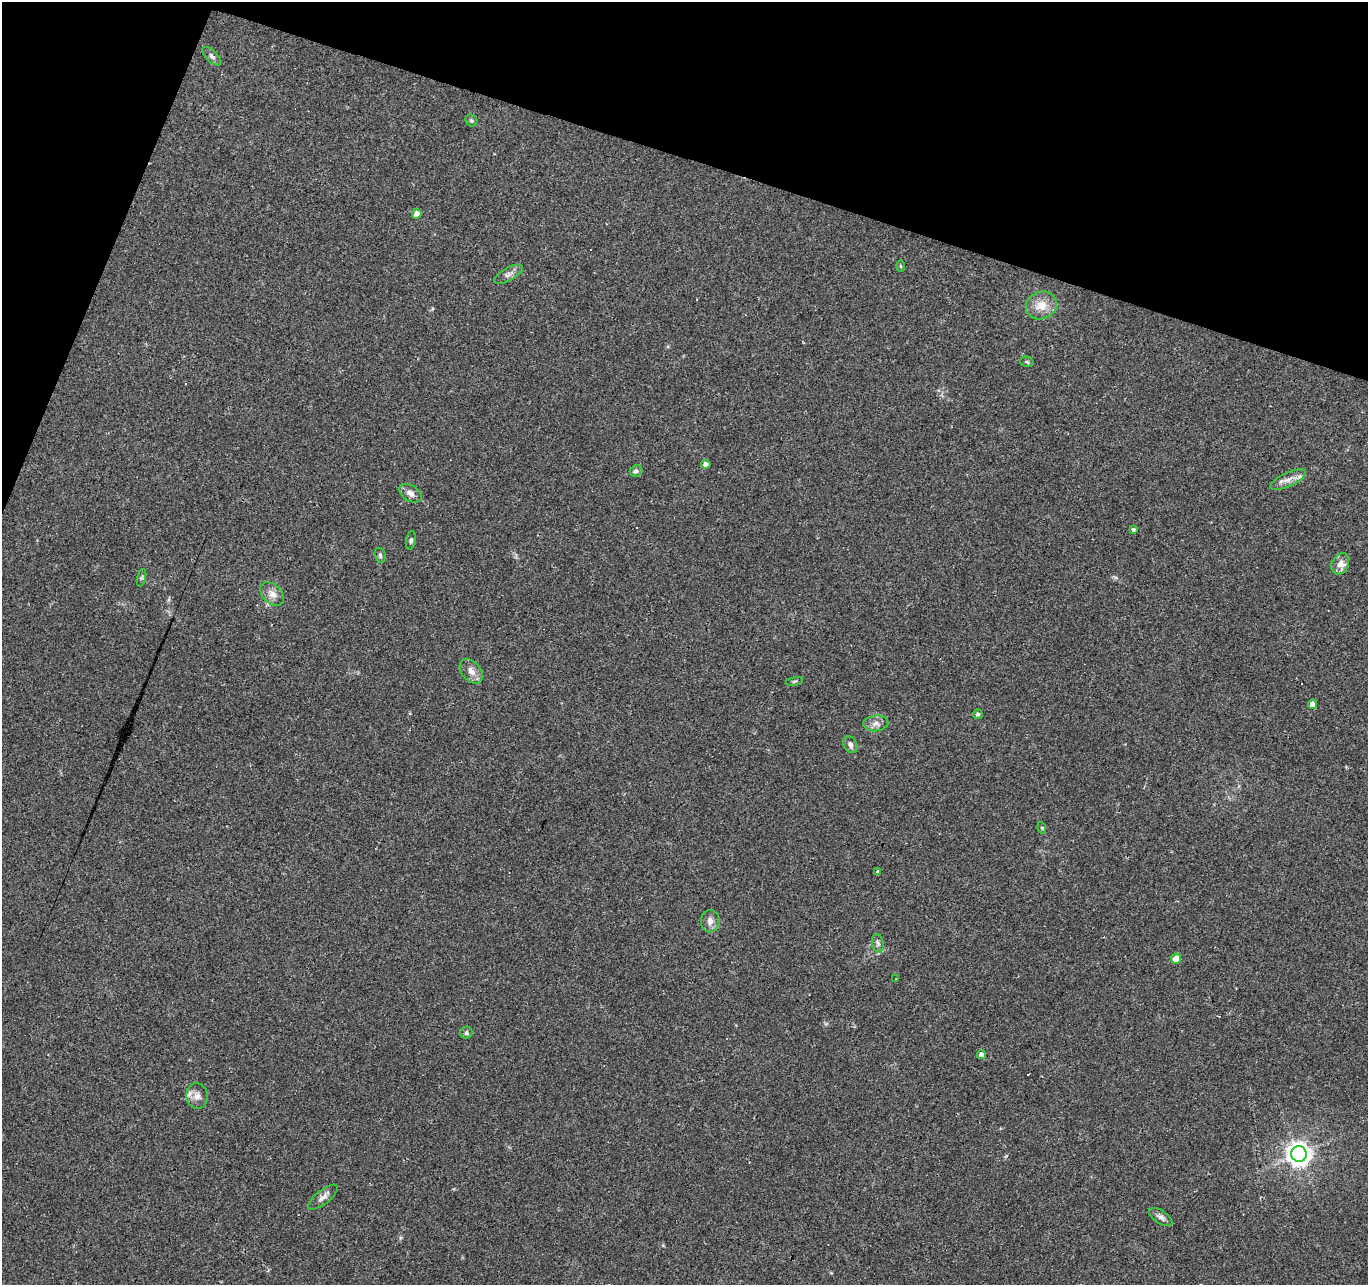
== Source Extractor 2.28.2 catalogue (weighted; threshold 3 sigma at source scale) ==
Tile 2 of 4 x 4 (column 2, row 1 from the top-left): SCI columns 1367-2732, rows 4057-5339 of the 5469 x 5613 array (HDU 1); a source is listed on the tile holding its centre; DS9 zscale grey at full resolution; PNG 1370 x 1287 px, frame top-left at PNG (2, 2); each listed source drawn as its Kron ellipse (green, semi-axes under 4 px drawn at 4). Shown black and unused: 16% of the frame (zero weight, under 2 of 3 exposures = <1% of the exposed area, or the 3 px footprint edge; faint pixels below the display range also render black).
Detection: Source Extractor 2.28.2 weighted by HDU 2 'WHT'; one run over the whole footprint, this tile lists its part. Background 0.0249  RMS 0.0036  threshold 0.0161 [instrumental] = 3 sigma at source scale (4.5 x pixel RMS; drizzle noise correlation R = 1.50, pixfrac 1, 0.0396/0.0396 arcsec/px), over >= 5 px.
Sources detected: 48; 10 cosmic-ray / hot-pixel residue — neither listed nor drawn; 3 inside a brighter listed object's ellipse — not listed separately; the other 35 listed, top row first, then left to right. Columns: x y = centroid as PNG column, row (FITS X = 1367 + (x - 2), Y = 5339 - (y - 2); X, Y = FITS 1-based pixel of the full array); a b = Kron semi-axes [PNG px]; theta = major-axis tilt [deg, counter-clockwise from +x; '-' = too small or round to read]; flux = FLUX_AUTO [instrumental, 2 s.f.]
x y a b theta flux
212 56 12 5 -45 1.2
471 120 6 5 - 0.57
417 214 5 4 - 2.2
901 266 6 4 -88 0.41
508 274 16 6 30 1.7
1041 305 16 13 22 5.5
1027 362 7 5 -14 0.55
706 464 5 4 - 1.7
636 471 6 5 - 0.88
1288 480 19 7 25 2.7
410 493 12 8 -33 1.9
1133 529 4 3 - 1.2
411 540 9 5 80 0.78
380 555 7 5 -73 0.69
1340 564 11 8 64 2.4
142 578 9 3 77 0.57
272 594 14 9 -45 2.8
471 671 14 9 -51 2.6
794 681 8 3 13 0.49
1312 704 5 4 - 2.3
978 714 5 5 - 0.79
876 723 12 8 5 2
850 745 9 6 -63 1.5
1042 828 6 3 -73 0.41
878 872 4 3 - 4.6
710 921 11 9 89 2.2
878 943 9 6 -79 1
1176 959 5 4 - 4.9
896 978 3 2 - 0.21
466 1033 6 6 - 0.71
981 1055 4 4 - 2.3
197 1096 13 10 -82 2.5
1299 1154 8 7 - 320
323 1197 18 7 38 1.9
1161 1217 13 6 -34 1.5